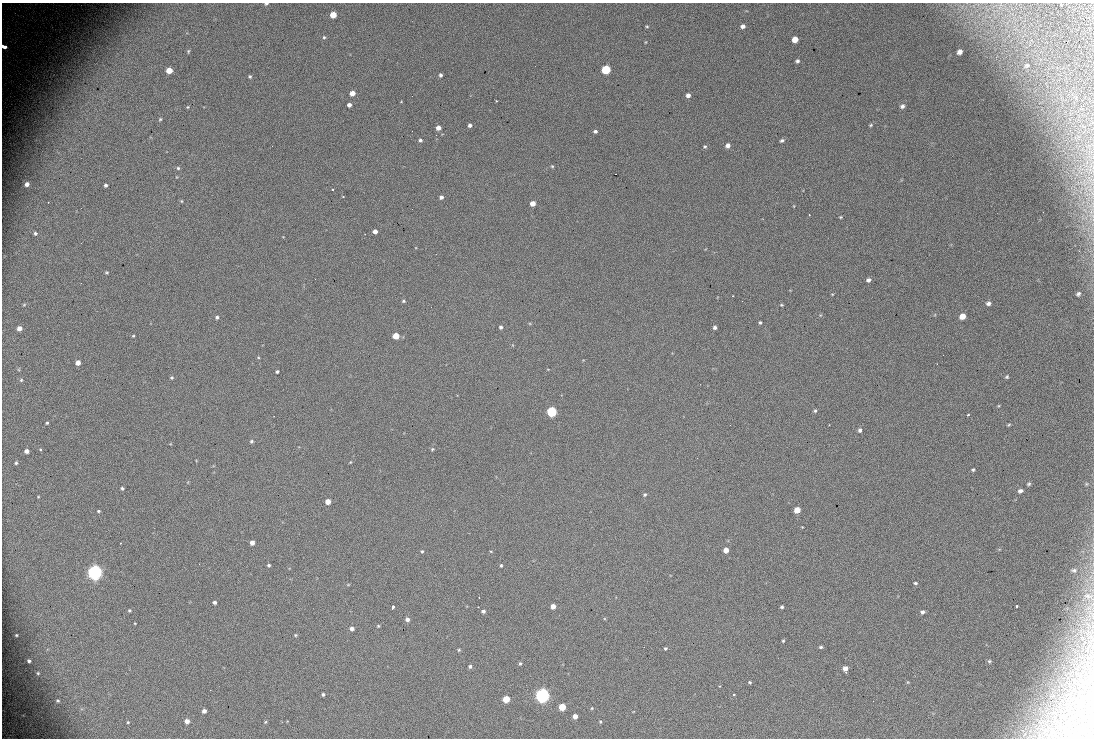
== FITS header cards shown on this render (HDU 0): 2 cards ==
NAXIS1  =                 1092
NAXIS2  =                  736

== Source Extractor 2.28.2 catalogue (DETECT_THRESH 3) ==
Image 1092 x 736 px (HDU 0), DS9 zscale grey, 1 PNG px = 1 image px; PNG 1096 x 740 px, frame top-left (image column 1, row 736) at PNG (2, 3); no overlay
Background 867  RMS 25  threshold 75.3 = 3 sigma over >= 5 px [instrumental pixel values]
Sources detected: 149; all 149 listed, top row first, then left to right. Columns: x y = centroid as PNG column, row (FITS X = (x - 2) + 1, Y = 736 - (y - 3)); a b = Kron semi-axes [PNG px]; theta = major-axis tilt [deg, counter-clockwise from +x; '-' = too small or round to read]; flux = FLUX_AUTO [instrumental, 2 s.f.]
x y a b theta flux
266 4 5 3 - 2700
1061 5 3 3 - 3200
1079 13 2 2 - 790
333 15 5 5 - 26000
647 26 5 3 - 1600
743 26 4 4 - 5700
324 37 5 4 - 2200
795 39 5 5 - 19000
646 42 5 3 - 1200
4 47 6 4 -21 26000
188 51 5 4 - 1900
960 52 5 4 - 6900
797 61 4 4 - 3500
1027 65 8 6 31 4200
606 69 5 5 - 120000
169 70 5 4 - 22000
440 75 4 3 - 3500
250 76 5 4 - 2000
352 93 5 4 - 13000
688 95 4 4 - 7300
497 101 3 2 - 2800
349 105 4 4 - 6200
902 106 6 5 - 4800
188 107 4 4 - 1700
160 119 4 3 - 1900
470 125 4 4 - 4300
871 125 4 3 - 1800
438 128 4 4 - 9800
595 131 4 3 - 3900
420 140 4 4 - 3200
782 140 6 4 30 3000
728 145 4 4 - 8100
272 146 2 2 - 1200
705 146 5 5 - 2400
552 166 4 4 - 1700
178 168 5 5 - 2600
27 184 5 4 - 6400
105 185 3 3 - 3200
332 189 3 2 - 1700
343 196 3 2 - 6500
441 197 4 4 - 5600
181 201 4 4 - 1800
48 202 2 2 - 21000
532 203 4 4 - 16000
809 215 2 2 - 1000
840 217 4 3 - 1500
375 231 4 4 - 9200
35 233 4 4 - 2500
107 272 5 3 - 1900
868 280 4 4 - 5300
832 294 4 3 - 1200
1078 294 5 3 - 3100
403 301 4 3 - 2100
988 303 5 4 - 5000
24 305 6 4 2 1800
781 305 4 3 - 1800
431 307 2 2 - 2700
962 316 5 4 - 18000
217 317 4 4 - 3200
760 323 4 3 - 2400
501 327 4 4 - 3100
715 327 3 3 - 4100
19 328 4 4 - 9200
133 336 3 3 - 1500
396 336 5 4 - 30000
78 363 4 4 - 10000
277 372 4 3 - 2500
1007 377 4 4 - 2200
171 378 4 4 - 2200
21 380 5 4 - 2100
815 411 5 4 - 2600
552 412 5 5 - 200000
968 415 3 2 - 1500
274 416 2 2 - 920
47 423 3 3 - 1800
730 425 2 2 - 2600
1009 425 5 3 - 1800
860 430 5 4 - 3900
251 441 5 4 - 2900
40 449 3 3 - 2200
432 449 5 4 - 2100
26 451 4 4 - 6300
350 462 4 3 - 1300
16 463 4 4 - 2400
973 470 4 3 - 2100
1029 484 5 4 - 2600
1086 484 5 3 - 1400
122 488 3 3 - 2500
1020 491 6 5 - 4600
645 495 4 4 - 2600
38 497 4 2 - 1200
328 502 4 4 - 17000
797 510 5 4 - 27000
98 511 4 3 - 2000
252 543 4 4 - 8800
726 550 4 4 - 12000
422 551 4 3 - 1900
269 565 4 3 - 2400
501 565 3 3 - 2000
1074 570 6 4 -4 2900
95 572 6 6 - 900000
915 583 4 3 - 2400
348 585 5 3 - 1300
1088 596 13 8 -16 11000
215 602 4 3 - 3700
553 606 4 4 - 13000
1016 606 3 3 - 4800
393 607 4 3 - 16000
782 607 3 3 - 2800
129 610 4 4 - 1900
483 611 4 4 - 4300
922 612 5 4 - 4100
407 619 5 5 - 5800
135 623 3 2 - 1100
378 626 3 3 - 1600
352 629 4 4 - 6000
16 635 3 2 - 1400
295 635 4 3 - 1800
1082 638 7 6 - 7600
783 641 3 3 - 1700
1089 646 32 8 69 32000
821 647 5 4 - 2500
665 648 4 3 - 2100
459 650 4 4 - 2000
29 661 4 3 - 3300
989 661 5 4 - 2300
520 664 5 4 - 2200
470 666 5 5 - 3400
845 669 5 4 - 12000
38 673 5 5 - 2400
1085 681 11 3 69 5500
750 682 4 3 - 1900
719 686 3 2 - 3300
210 690 2 2 - 1000
323 694 3 3 - 2600
734 694 3 2 - 2100
543 695 6 6 - 780000
506 699 5 5 - 41000
58 701 7 6 - 4700
873 701 2 2 - 1000
1068 704 3 2 - 2600
562 707 5 5 - 45000
592 708 4 3 - 1600
204 711 4 4 - 6300
575 716 4 4 - 11000
187 721 5 4 - 10000
128 722 3 2 - 1300
265 722 4 3 - 1800
600 722 4 3 - 1800
At the frame edge (FLAGS 8, measured only in part): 4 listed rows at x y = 266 4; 1061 5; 4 47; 1089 646